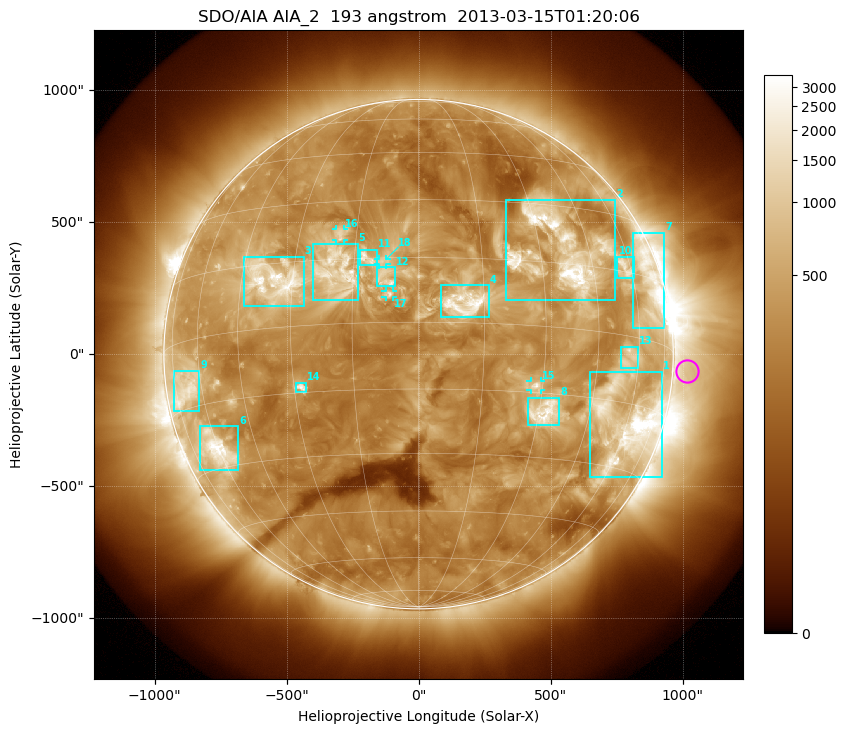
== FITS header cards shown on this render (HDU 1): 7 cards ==
TELESCOP= 'SDO/AIA'
INSTRUME= 'AIA_2'
WAVELNTH=                  193
WAVEUNIT= 'angstrom'
DATE-OBS= '2013-03-15T01:20:06.84'
CTYPE1  = 'HPLN-TAN'
CTYPE2  = 'HPLT-TAN'

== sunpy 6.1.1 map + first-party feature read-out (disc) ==
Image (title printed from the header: SDO/AIA AIA_2  193 angstrom  2013-03-15T01:20:06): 1024 x 1024 px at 2.4 arcsec/px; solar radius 965 arcsec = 402 px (full disc in frame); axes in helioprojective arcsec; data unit not stated in the header (colour bar unlabelled)
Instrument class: DISC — disc imager (sunpy class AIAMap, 193 A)
Bright regions (active regions / flare kernels): reference = the median radial profile (limb darkening/brightening removed); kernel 9 px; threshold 5 sigma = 690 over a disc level ~302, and >= 1.15x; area >= 12 px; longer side >= 10 px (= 24 arcsec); searched inside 0.97 R_sun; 18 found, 18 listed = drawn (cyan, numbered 1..; 4 of them under ~33 arcsec drawn as corner ticks so the feature stays visible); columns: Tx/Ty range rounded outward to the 5 arcsec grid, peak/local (2 s.f.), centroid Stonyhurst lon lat
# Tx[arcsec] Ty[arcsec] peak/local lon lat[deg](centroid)
1 650..925 -465..-65 21 +60 -20
2 330..745 205..585 15 +36 +18
3 -660..-435 180..370 11 -36 +11
4 85..270 140..265 10 +11 +5
5 -400..-230 205..420 6.2 -19 +12
6 -830..-685 -440..-270 11 -61 -26
7 810..930 95..460 7.9 +68 +14
8 410..535 -270..-165 8.8 +32 -19
9 -930..-830 -215..-60 5.3 -68 -11
10 750..815 290..370 5.3 +58 +16
11 -225..-155 335..395 5.8 -12 +15
12 -155..-90 255..330 5.9 -8 +10
13 765..835 -55..30 4.2 +56 -5
14 -465..-425 -145..-105 6.6 -28 -14
15 425..465 -135..-100 6 +28 -13
16 -315..-280 430..475 4.1 -19 +21
17 -125..-95 215..240 5.2 -7 +6
18 -150..-120 340..360 3.5 -8 +14
Off-limb structures (1.02-1.3 R_sun): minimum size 162 px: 2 found; the strongest spans PA ~230..300 deg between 1.02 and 1.3 R_sun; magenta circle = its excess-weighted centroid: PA ~265 deg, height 1.06 R_sun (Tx ~1015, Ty ~-65 arcsec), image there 1.7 x the reference